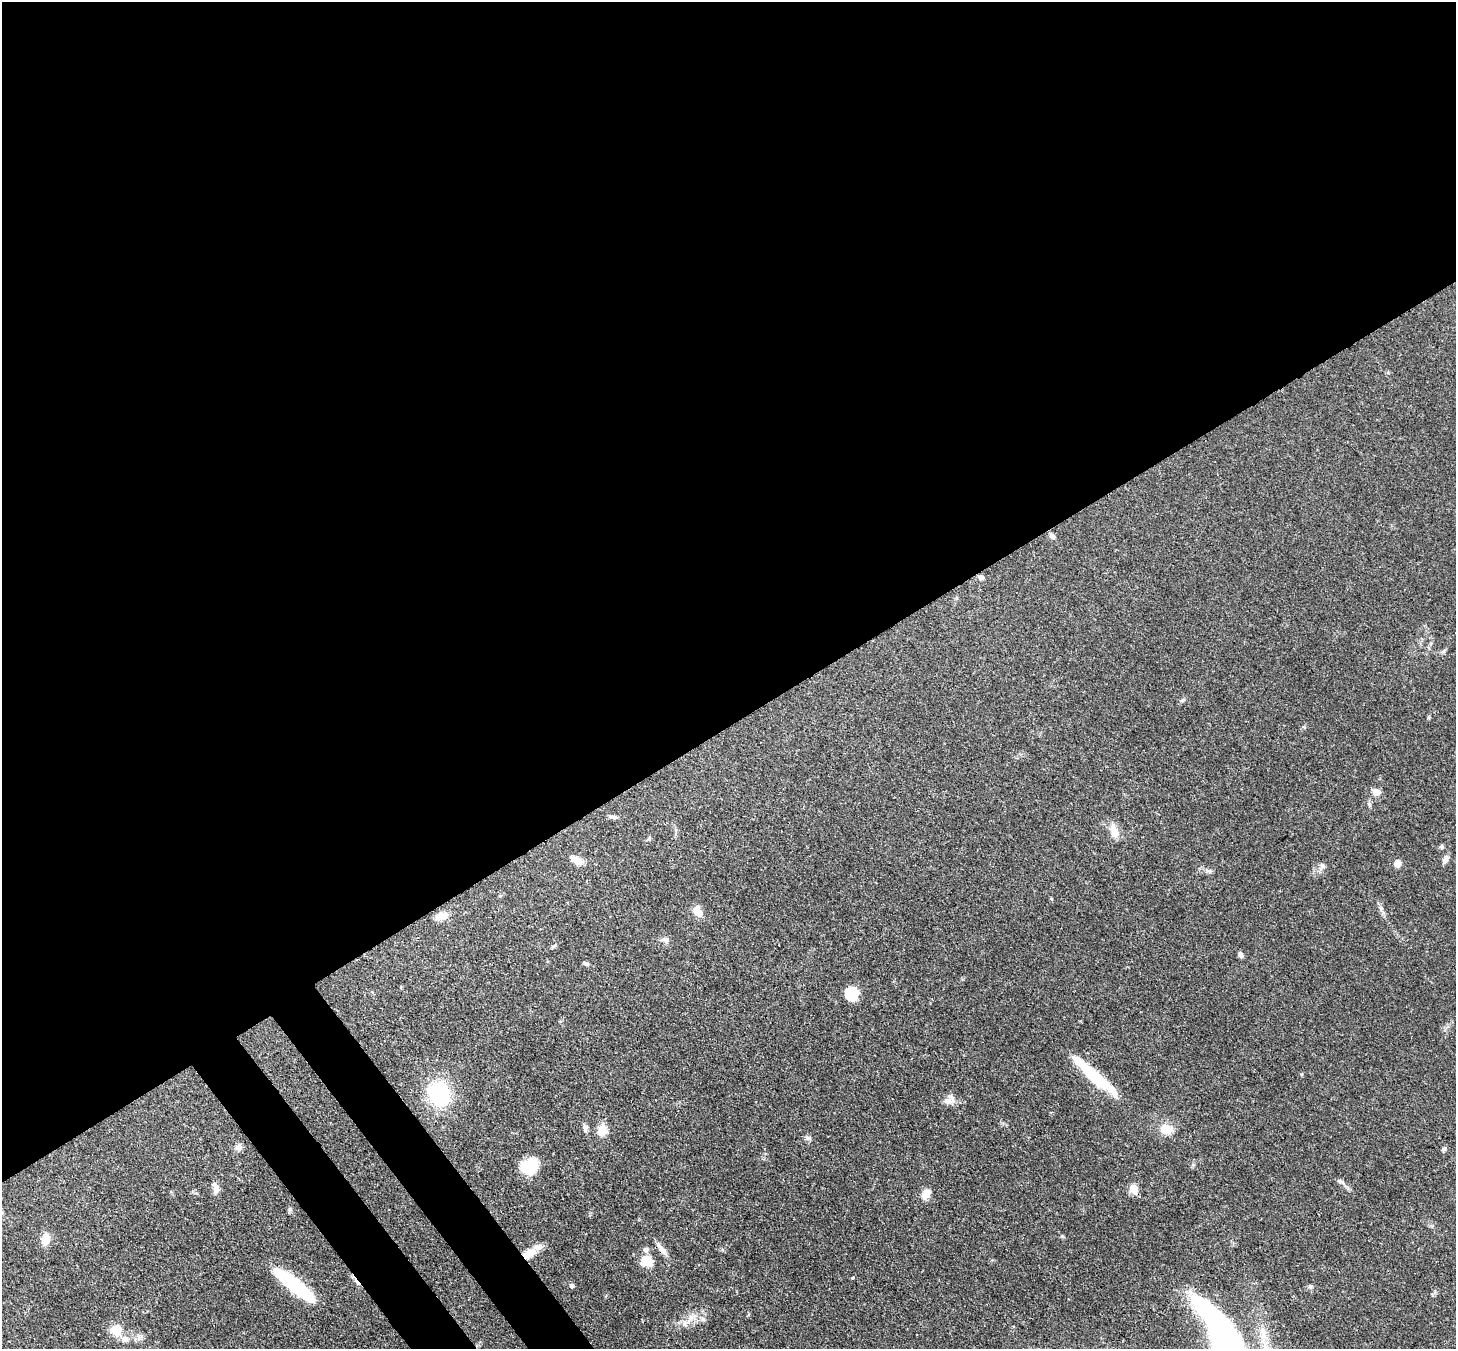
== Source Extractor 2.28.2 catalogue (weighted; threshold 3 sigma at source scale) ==
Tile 2 of 4 x 4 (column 2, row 1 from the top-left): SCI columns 1533-2986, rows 4251-5597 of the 5971 x 5944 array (HDU 1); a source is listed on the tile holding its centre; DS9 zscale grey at full resolution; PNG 1458 x 1351 px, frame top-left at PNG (2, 2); no overlay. Shown black and unused: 56% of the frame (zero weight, under 3 of 4 exposures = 7% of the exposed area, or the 3 px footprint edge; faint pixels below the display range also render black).
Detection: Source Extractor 2.28.2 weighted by HDU 2 'WHT'; one run over the whole footprint, this tile lists its part. Background 0.0932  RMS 0.0041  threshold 0.0184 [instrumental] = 3 sigma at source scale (4.5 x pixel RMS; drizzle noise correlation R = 1.50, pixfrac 1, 0.05/0.05 arcsec/px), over >= 5 px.
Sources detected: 55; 2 inside a brighter object's white glare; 1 cosmic-ray / hot-pixel residue — not listed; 2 inside a brighter listed object's ellipse — not listed separately; the other 50 listed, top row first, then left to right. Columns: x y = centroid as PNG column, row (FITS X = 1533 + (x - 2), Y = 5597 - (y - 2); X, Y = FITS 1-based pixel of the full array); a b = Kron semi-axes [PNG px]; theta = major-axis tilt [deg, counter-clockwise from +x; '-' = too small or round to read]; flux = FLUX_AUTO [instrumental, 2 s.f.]
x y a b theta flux
1052 536 9 5 -48 1.5
981 577 8 6 -24 1.2
1182 700 7 5 13 0.69
1429 717 6 4 89 0.49
1376 792 9 8 - 3.2
614 817 11 5 -10 1.1
1114 831 19 10 -70 4.5
649 838 6 4 48 0.55
1441 846 6 6 - 0.73
1445 859 11 6 63 2
576 860 17 8 -30 3.8
1397 864 8 6 -81 2.5
1322 867 15 5 64 1.6
1381 908 10 4 -77 1.3
697 912 13 8 -62 4.5
441 916 16 8 20 4
665 940 10 8 -77 1.7
553 946 8 3 35 0.63
1241 955 7 5 -65 1.4
584 963 10 4 -48 0.72
852 994 13 12 - 8.7
1096 1078 52 12 -39 20
439 1094 17 14 -65 44
948 1101 15 9 1 2.9
585 1129 10 6 -85 1.4
1166 1129 18 12 -10 5.6
602 1130 13 11 71 5.8
808 1138 9 5 -15 1
239 1147 9 7 10 1.9
1444 1149 6 5 - 0.78
530 1166 20 15 37 14
1340 1181 12 5 -23 1.2
216 1189 15 8 77 2.4
1133 1189 6 5 - 13
926 1194 14 9 60 3.5
1062 1236 5 5 - 0.52
45 1239 15 9 69 4.5
662 1249 22 6 -52 2.9
646 1250 7 7 - 1.7
529 1253 20 11 37 5.7
646 1261 14 11 -22 7.1
853 1278 3 3 - 0.74
572 1286 5 5 - 1.2
300 1289 42 12 -40 29
692 1317 13 6 8 2.8
703 1319 7 5 -1 1.3
684 1324 8 6 -82 1.4
116 1330 15 13 -43 5.9
1263 1334 21 9 -87 5.9
1230 1335 95 15 -51 110
Overlapping masked pixels (flux is a lower limit): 3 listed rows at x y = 662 1249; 529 1253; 300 1289
Isophote crosses this tile's border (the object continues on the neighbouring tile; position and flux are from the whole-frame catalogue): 1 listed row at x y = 1230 1335
Unlisted compact peaks at least as high as the median listed source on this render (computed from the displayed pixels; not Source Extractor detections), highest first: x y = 1369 804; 1444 651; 1209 871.